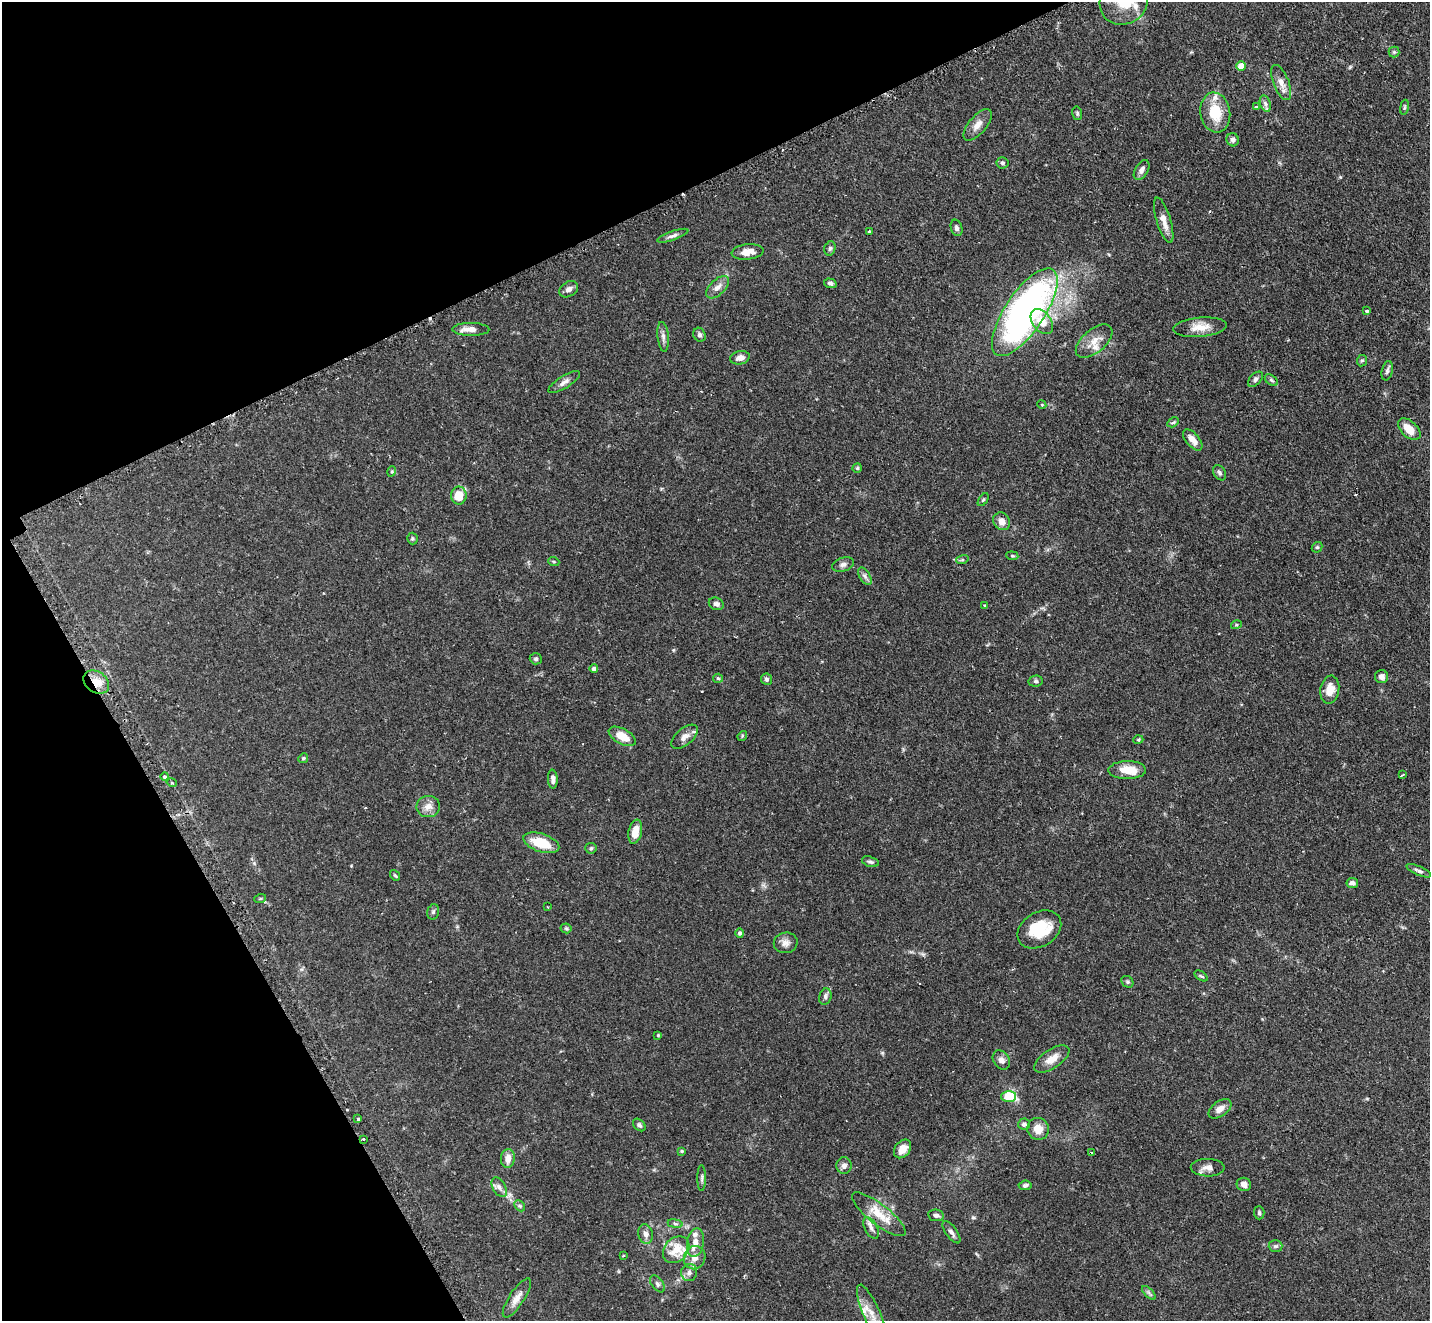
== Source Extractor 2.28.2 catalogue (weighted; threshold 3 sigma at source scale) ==
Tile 5 of 4 x 4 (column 1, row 2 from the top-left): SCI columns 28-1455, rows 2946-4264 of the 5770 x 5755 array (HDU 1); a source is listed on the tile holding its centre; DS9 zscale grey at full resolution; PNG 1432 x 1323 px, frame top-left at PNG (2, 2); each listed source drawn as its Kron ellipse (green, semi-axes under 4 px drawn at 4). Shown black and unused: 25% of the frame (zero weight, under 2 of 3 exposures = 3% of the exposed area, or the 3 px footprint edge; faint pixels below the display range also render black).
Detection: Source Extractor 2.28.2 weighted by HDU 2 'WHT'; one run over the whole footprint, this tile lists its part. Background 0.103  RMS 0.0054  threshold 0.0241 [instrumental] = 3 sigma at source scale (4.5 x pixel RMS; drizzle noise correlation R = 1.50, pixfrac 1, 0.05/0.05 arcsec/px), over >= 5 px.
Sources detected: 142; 1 inside a brighter object's white glare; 5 cosmic-ray / hot-pixel residue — neither listed nor drawn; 6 inside a brighter listed object's ellipse — not listed separately; the other 130 listed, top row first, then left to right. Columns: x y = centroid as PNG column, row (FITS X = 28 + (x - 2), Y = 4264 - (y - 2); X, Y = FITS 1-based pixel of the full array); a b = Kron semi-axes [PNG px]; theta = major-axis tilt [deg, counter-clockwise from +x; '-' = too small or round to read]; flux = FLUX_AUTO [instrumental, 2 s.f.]
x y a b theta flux
1124 2 25 22 34 22
1394 52 5 5 - 0.88
1241 66 5 4 - 7
1281 82 18 8 -69 4.2
1265 104 8 5 -70 1.5
1256 107 3 3 - 0.82
1404 107 8 4 81 0.75
1215 112 20 15 -80 15
1077 113 7 5 -77 0.9
978 125 19 9 50 4.3
1233 140 6 6 - 1.7
1002 163 6 5 - 1.1
1142 170 11 6 60 2.3
1164 220 23 7 -73 5.2
956 228 8 5 -73 1.5
869 231 3 3 - 0.79
673 236 16 4 19 1.9
830 248 7 5 74 1.1
748 252 16 7 6 5.2
830 283 6 4 -18 1.3
718 287 14 7 43 3.3
569 289 10 7 31 2.4
1367 311 3 3 - 0.53
1025 312 51 19 56 210
1042 322 14 9 -52 7.8
1200 327 27 9 5 7.7
471 329 18 6 -1 3.9
699 335 7 6 - 1.3
663 337 15 5 -84 2.2
1094 341 22 11 40 7
740 358 10 6 11 3.4
1362 361 6 5 - 0.83
1387 371 10 5 77 1.5
1255 379 9 5 46 1.3
1271 380 7 4 -36 0.94
564 382 18 6 32 2.7
1042 405 4 3 - 0.46
1173 422 6 4 30 0.73
1409 429 13 8 -43 7.4
1193 440 13 6 -49 4
857 468 5 4 - 0.63
392 471 5 3 - 0.53
1220 473 8 6 -57 1.2
459 496 9 7 90 9.7
983 500 7 4 54 0.75
1002 521 9 8 - 3.7
412 539 6 5 - 0.78
1317 547 6 5 - 0.78
1012 556 6 4 -6 0.7
962 560 6 4 17 0.71
554 562 5 3 - 0.55
843 564 11 7 16 2
865 576 10 5 -58 1.6
716 604 8 6 -24 1.7
985 606 4 3 - 0.48
1236 625 5 3 - 0.62
536 659 6 5 - 0.86
594 669 4 4 - 1.4
1382 677 6 6 - 2.3
718 678 5 4 - 0.73
767 679 6 5 - 1.2
1036 681 7 5 10 1.1
96 682 14 10 -36 6.9
1330 690 14 9 80 6.2
622 736 15 7 -28 8.2
742 736 5 4 - 0.57
684 737 16 8 40 3.8
1138 740 5 3 - 0.53
303 758 5 4 - 0.67
1127 770 19 9 1 7.6
1402 775 3 2 - 0.68
165 776 4 4 - 0.97
553 779 9 5 -87 1.9
172 783 5 3 - 0.64
428 806 12 10 3 4
635 832 12 6 79 6.7
541 843 18 9 -18 14
591 848 6 5 - 0.91
870 862 8 5 -17 1.2
1419 871 13 4 -24 1.5
395 875 6 4 -53 0.68
1352 883 6 5 - 2.1
260 899 6 4 19 0.57
548 907 3 2 - 0.47
433 912 8 5 75 1.1
566 928 5 5 - 0.68
1039 929 23 17 31 20
740 933 5 4 - 1
786 943 12 10 13 3
1201 976 7 3 -36 0.73
1127 982 6 5 - 0.98
825 997 8 6 73 1.6
658 1035 4 3 - 0.43
1052 1059 20 9 33 6
1001 1060 10 8 -57 2.6
1009 1096 7 5 2 19
1220 1109 13 7 36 3.7
358 1119 3 2 - 1.1
1024 1124 6 6 - 1.8
639 1125 7 5 -44 1.1
1038 1129 11 10 - 5.9
363 1139 3 3 - 0.52
903 1149 10 7 52 5.5
682 1151 4 3 - 0.58
1091 1152 3 2 - 0.74
508 1158 9 7 85 4.1
844 1166 8 7 - 2.5
1208 1168 17 8 -1 3.4
702 1178 13 4 90 1.1
1244 1184 7 6 - 2.6
1025 1185 6 4 6 1.3
499 1187 11 6 -61 2.2
520 1206 6 4 -45 0.85
1259 1213 6 5 - 0.92
879 1214 33 10 -38 10
936 1215 8 5 -8 1.8
675 1224 7 4 -8 1
871 1228 11 6 -61 2.5
951 1232 13 5 -55 2
646 1234 10 7 -77 2.3
695 1243 14 8 81 4.6
1276 1246 7 5 1 1.1
676 1250 15 11 46 11
624 1256 3 3 - 0.98
694 1258 12 10 62 4.9
689 1272 8 8 - 2.1
657 1284 10 5 -53 1.4
1149 1293 9 4 -45 1.2
517 1298 23 7 57 4.5
872 1314 31 8 -67 8.6
Overlapping masked pixels (flux is a lower limit): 2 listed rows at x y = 96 682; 363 1139
Isophote crosses this tile's border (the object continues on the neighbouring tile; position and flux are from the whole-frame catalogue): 2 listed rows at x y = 1124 2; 872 1314